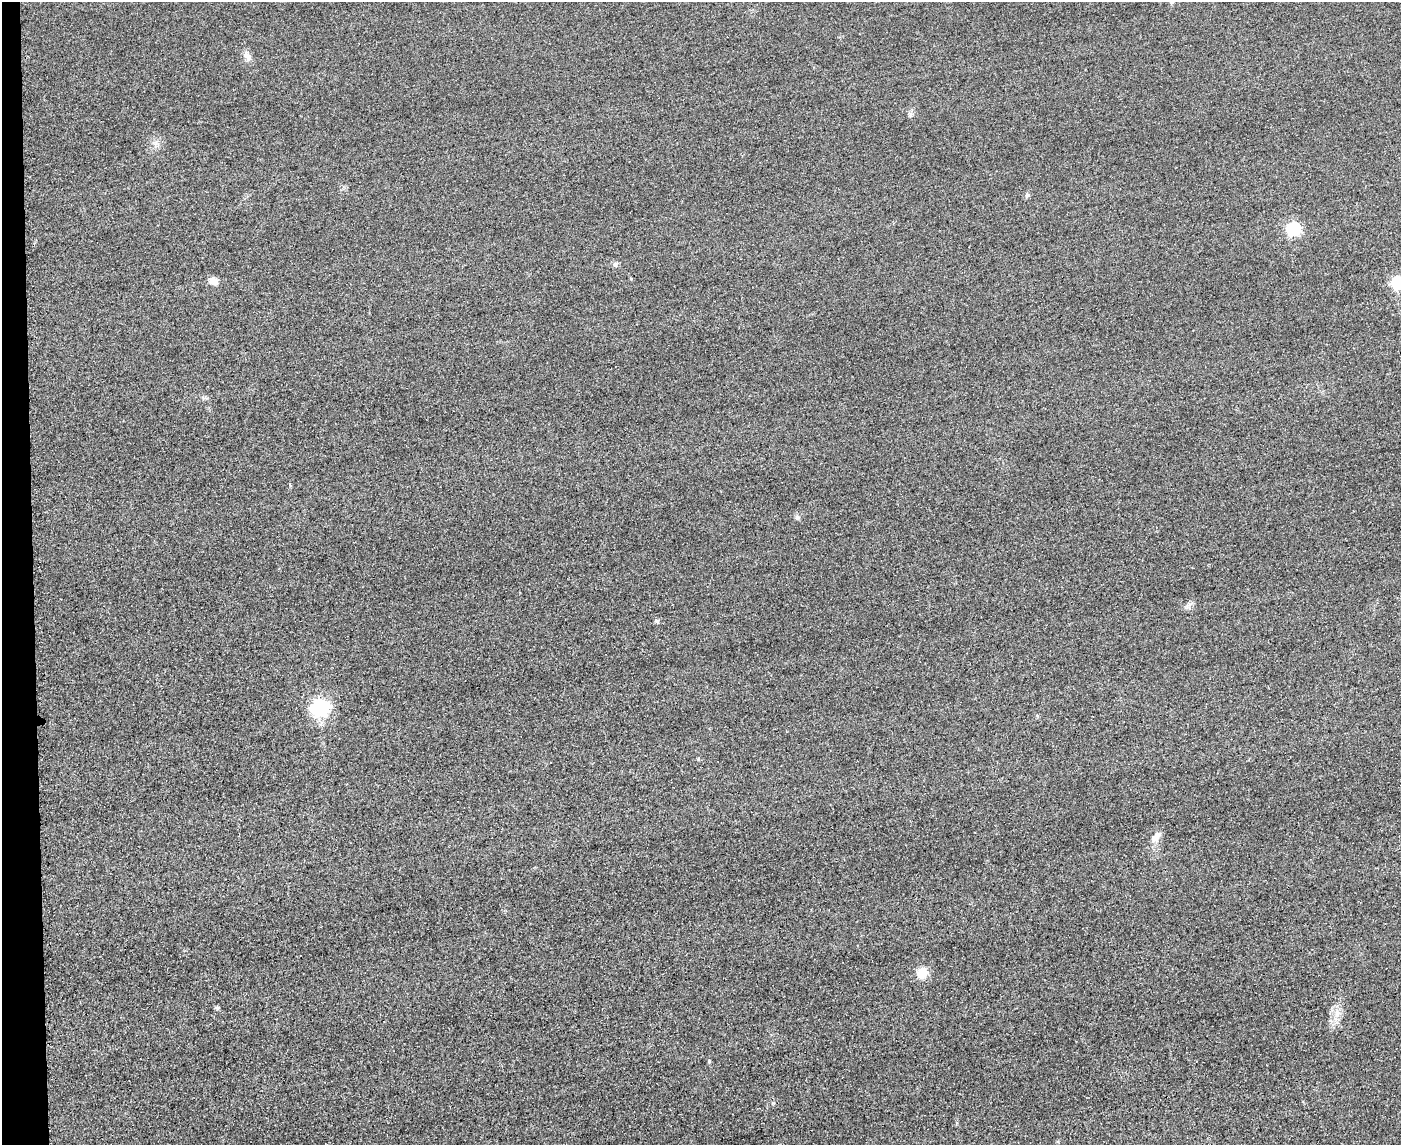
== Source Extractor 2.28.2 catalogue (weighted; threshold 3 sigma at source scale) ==
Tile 4 of 3 x 4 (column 1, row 2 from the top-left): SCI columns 253-1651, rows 2308-3450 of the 4592 x 4615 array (HDU 1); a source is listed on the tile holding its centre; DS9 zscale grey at full resolution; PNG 1403 x 1147 px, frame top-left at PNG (2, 2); no overlay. Shown black and unused: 2% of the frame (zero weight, under 3 of 4 exposures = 3% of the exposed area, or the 3 px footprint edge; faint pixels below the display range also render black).
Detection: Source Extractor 2.28.2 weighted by HDU 2 'WHT'; one run over the whole footprint, this tile lists its part. Background 0.0645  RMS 0.017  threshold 0.0772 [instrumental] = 3 sigma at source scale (4.5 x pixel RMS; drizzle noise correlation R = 1.50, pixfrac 1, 0.05/0.05 arcsec/px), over >= 5 px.
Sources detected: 14; all 14 listed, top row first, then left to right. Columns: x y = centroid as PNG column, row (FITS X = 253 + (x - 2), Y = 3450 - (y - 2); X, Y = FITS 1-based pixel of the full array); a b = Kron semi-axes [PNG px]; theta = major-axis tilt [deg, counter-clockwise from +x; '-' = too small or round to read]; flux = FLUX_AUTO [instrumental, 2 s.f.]
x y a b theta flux
247 56 14 8 -54 11
1027 195 7 5 44 4.1
1293 229 6 6 - 240
615 264 7 5 45 3.7
213 281 10 8 -19 13
1398 283 6 6 - 240
797 517 7 5 -24 3.6
657 621 7 5 -16 3.1
320 707 7 7 - 620
1156 837 16 8 55 14
922 972 6 5 - 92
217 1008 6 5 - 2.6
1337 1014 11 7 -81 11
709 1061 5 4 - 2.1
Isophote crosses this tile's border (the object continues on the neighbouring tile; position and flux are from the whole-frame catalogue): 1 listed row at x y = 1398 283